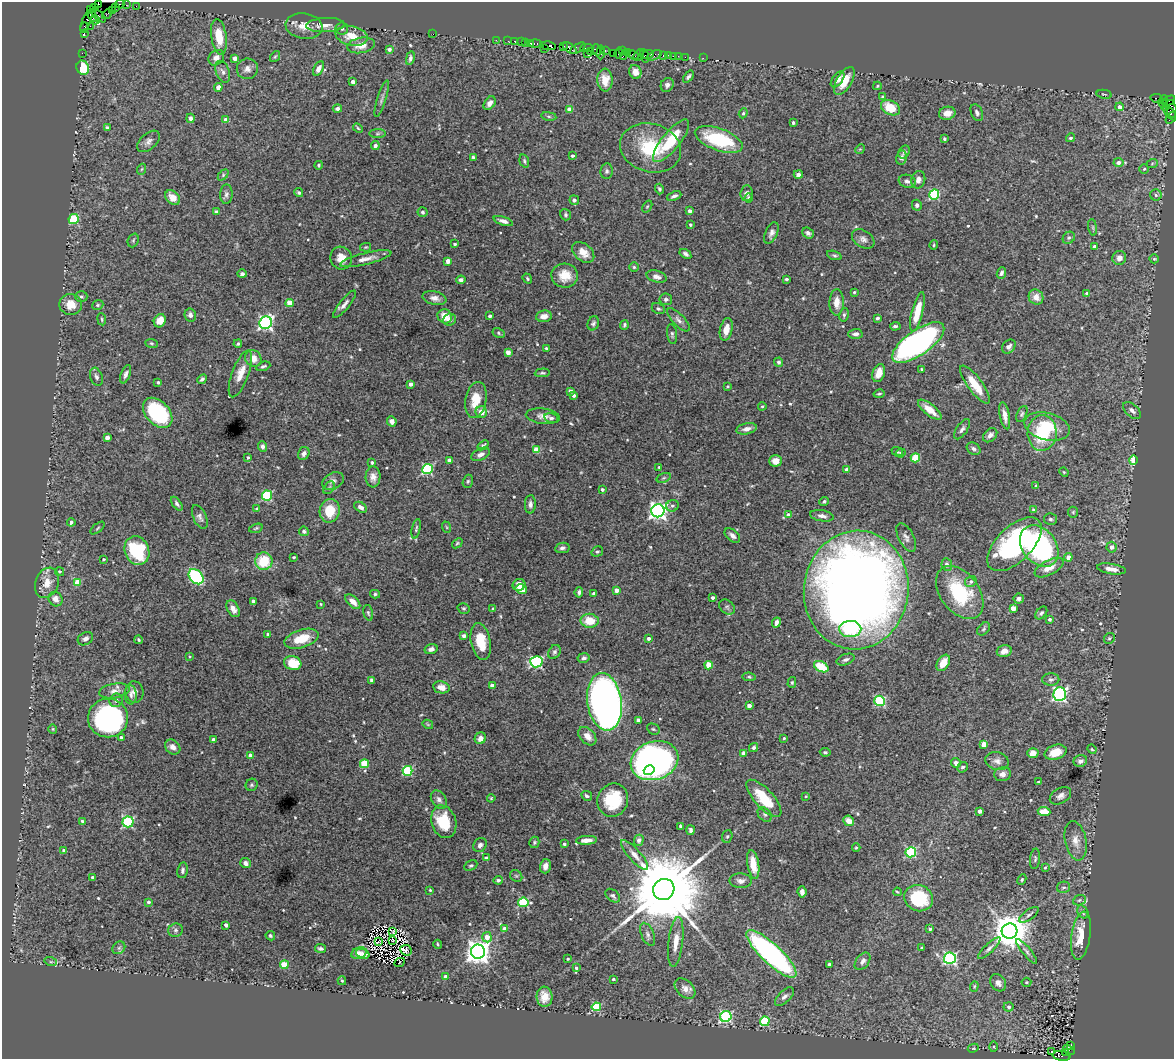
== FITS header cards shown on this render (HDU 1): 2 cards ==
NAXIS1  =                 1172
NAXIS2  =                 1057

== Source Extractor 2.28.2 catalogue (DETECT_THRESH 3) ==
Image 1172 x 1057 px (HDU 1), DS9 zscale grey, 1 PNG px = 1 image px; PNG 1176 x 1061 px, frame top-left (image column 1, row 1057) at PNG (2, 2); each listed source drawn as its Kron ellipse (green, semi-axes under 4 px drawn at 4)
Background 2.47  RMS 0.033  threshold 0.0978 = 3 sigma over >= 5 px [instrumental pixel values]
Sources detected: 576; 2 with non-positive FLUX_AUTO (blend fragments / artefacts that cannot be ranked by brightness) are neither listed nor drawn; of the other 574, the 500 brightest by FLUX_AUTO listed and drawn (74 fainter detections omitted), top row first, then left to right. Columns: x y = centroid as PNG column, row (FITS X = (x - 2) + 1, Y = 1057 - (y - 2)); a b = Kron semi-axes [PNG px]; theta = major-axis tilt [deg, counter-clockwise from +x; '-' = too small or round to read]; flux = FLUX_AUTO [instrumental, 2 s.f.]
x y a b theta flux
98 4 3 3 - 540
120 4 4 3 - 280
126 5 2 2 - 45
136 6 2 2 - 64
95 7 4 3 - 540
116 7 3 2 - 230
90 10 3 3 - 310
112 10 2 2 - 93
107 14 5 2 - 140
98 15 9 3 -42 90
93 17 6 4 -43 2500
87 20 12 3 67 290
95 20 5 3 - 1100
325 25 19 7 3 17
90 26 2 2 - 980
304 26 18 12 -8 33
84 28 5 3 - 230
342 29 6 6 - 6.4
84 33 3 2 - 40
433 34 2 2 - 9.9
352 36 16 9 -12 36
219 37 18 7 -82 50
496 40 2 2 - 69
508 41 2 2 - 110
515 41 3 3 - 230
521 42 2 2 - 130
525 42 3 3 - 300
530 43 4 3 - 240
535 43 6 3 2 340
361 45 14 7 10 22
549 46 7 4 -12 280
563 47 4 3 - 260
570 48 8 4 -34 730
578 48 8 4 30 1000
587 48 6 2 3 700
389 49 3 3 - 7.3
544 49 3 3 - 150
597 50 6 3 -71 560
590 51 3 3 - 420
605 51 3 2 - 240
622 51 3 2 - 210
601 52 7 4 86 690
627 52 3 2 - 200
82 53 2 2 - 38
613 53 2 2 - 140
619 53 5 3 - 330
587 54 3 2 - 130
633 55 5 3 - 670
639 55 6 4 51 440
648 55 6 3 20 440
654 55 8 3 26 120
668 55 2 2 - 41
623 56 2 2 - 84
645 56 7 3 -77 410
663 56 3 3 - 450
673 56 2 2 - 91
678 56 2 2 - 28
275 57 6 4 53 2.8
685 57 2 2 - 37
216 58 8 7 - 13
235 58 4 4 - 14
410 58 7 4 79 5.6
703 58 2 2 - 50
83 68 7 6 - 55
247 69 11 10 - 13
318 69 8 4 62 12
223 72 11 6 -69 9.3
635 72 7 6 - 16
688 77 7 4 52 4.9
838 79 9 5 53 10
605 80 11 7 -87 28
844 81 15 7 59 37
353 82 4 4 - 11
667 85 7 6 - 7.2
877 86 4 3 - 2.9
218 87 4 4 - 23
1104 94 7 4 -12 3.3
883 97 4 4 - 4.6
1157 98 6 3 -8 320
382 99 19 4 73 7.4
1164 99 5 3 - 95
1168 101 7 3 30 430
490 103 7 5 53 8.9
1164 104 7 3 -59 160
1120 107 4 4 - 11
890 108 10 7 -29 51
337 109 4 4 - 6.9
569 109 4 4 - 26
1171 109 9 5 -81 730
743 113 5 4 - 3.2
947 113 8 6 10 17
977 113 9 5 -65 6.6
1170 114 9 4 -45 440
549 116 8 4 -8 3.8
191 118 4 4 - 6.4
1171 118 6 3 51 170
226 120 4 4 - 15
793 123 3 3 - 5.2
107 128 4 3 - 6.8
358 128 5 4 - 2.9
377 134 8 4 1 4.2
1070 138 4 4 - 4.5
719 139 25 11 -20 130
944 139 3 3 - 3.8
149 141 13 8 43 11
671 141 26 9 51 90
375 145 4 4 - 8.3
651 148 31 24 -15 120
860 149 5 4 - 2.3
904 152 7 5 60 5.5
573 156 3 3 - 4.8
473 157 3 3 - 4.2
901 157 7 5 78 6.6
524 161 7 4 -74 4.1
1118 163 5 4 - 11
1152 164 6 3 21 2.4
319 165 4 4 - 3.1
142 169 5 3 - 2.3
1144 169 5 4 - 3.1
607 171 8 6 81 5
223 175 6 4 47 3
798 175 4 3 - 9.1
918 180 9 7 76 11
907 181 8 6 -17 7.8
659 189 5 4 - 4.3
299 193 4 4 - 3.6
746 193 8 6 83 7.3
226 194 10 6 88 6.5
934 194 5 5 - 160
1156 195 6 5 - 4.9
674 196 7 4 23 6.5
173 197 8 6 -48 20
749 198 4 4 - 4.1
574 200 5 4 - 5.4
917 205 5 5 - 4.7
647 207 6 4 57 2.6
690 211 3 3 - 7.6
216 212 4 3 - 7.3
423 212 5 5 - 4.3
566 215 6 5 - 3.8
74 219 5 4 - 130
503 221 10 4 -18 11
690 225 3 3 - 4.4
1093 227 8 4 -82 3.8
771 233 11 6 67 9.6
808 233 6 5 - 7.2
1069 238 7 5 42 4.6
863 239 12 8 -33 11
133 240 7 5 69 3.5
455 244 4 3 - 4
934 245 5 4 - 2.5
1094 246 3 3 - 4
366 247 5 4 - 2.4
583 252 13 8 -40 23
685 254 6 4 -33 5.8
834 255 8 4 -18 4.1
341 258 12 10 -64 23
1119 258 7 7 - 14
366 259 26 6 14 18
1154 259 5 4 - 2.7
448 261 4 4 - 21
634 267 5 4 - 3.2
1001 273 6 4 67 5.2
242 274 5 4 - 4.5
565 276 13 12 - 38
657 277 10 6 -15 11
527 279 5 3 - 3.3
786 279 3 3 - 5.1
461 280 4 4 - 6.5
854 292 4 3 - 3
1087 293 3 3 - 4.2
81 297 6 5 - 3.9
1036 297 8 7 - 19
434 298 12 6 -12 12
666 299 6 5 - 4.6
837 302 13 7 88 23
290 303 4 4 - 44
71 304 11 10 - 28
344 304 17 5 50 11
98 305 6 4 21 3.3
658 309 7 5 -27 5
917 312 20 5 76 50
190 315 6 5 - 7.9
844 315 7 4 80 4.2
445 316 7 6 - 28
490 316 3 3 - 5.6
544 316 8 6 8 15
877 318 3 3 - 6.1
102 319 6 3 -81 2.6
449 320 6 6 - 8
678 320 15 6 -46 10
160 321 7 5 60 24
266 323 6 6 - 610
593 323 7 5 67 5.4
624 325 5 4 - 3.9
895 326 5 4 - 5.1
726 329 11 6 77 22
498 333 6 4 -30 3.4
672 334 10 5 -82 5
855 334 7 5 2 7.9
151 343 6 4 -8 3
918 343 30 12 35 750
238 344 4 3 - 3.1
1009 346 8 6 51 8.3
546 348 3 3 - 3
508 352 4 4 - 18
253 358 9 8 - 22
779 362 5 4 - 4.6
263 366 7 4 20 4.5
922 369 3 3 - 3.3
542 373 7 4 4 3.5
879 373 9 6 70 29
126 374 9 4 69 8.6
240 374 25 8 70 31
96 377 9 6 -71 6.7
202 379 5 4 - 4.5
158 382 4 3 - 3.5
411 384 4 3 - 11
975 385 23 7 -54 48
728 386 3 2 - 2.3
570 391 4 4 - 4.9
879 394 5 3 - 2.9
574 395 4 3 - 7.1
476 400 18 10 80 41
762 406 4 3 - 2.8
930 410 14 5 -39 33
1132 410 10 6 -44 8.5
481 412 6 5 - 21
158 413 17 11 -47 200
1022 414 8 4 64 4.6
543 416 17 7 -7 15
1005 416 14 5 -79 16
551 418 7 5 -14 4.9
392 421 5 4 - 9.1
1047 426 23 13 -15 70
747 429 10 5 12 12
962 429 11 5 55 7.1
1042 433 18 14 87 120
990 435 8 6 46 9.6
107 438 4 4 - 18
483 445 6 4 37 4.3
262 446 5 4 - 8.2
974 449 7 5 -33 6.7
536 450 4 4 - 51
897 452 6 4 -22 2.9
304 453 7 5 62 9.1
901 453 5 3 - 2.5
481 454 10 5 26 9.1
248 457 4 3 - 3.2
915 458 5 4 - 69
449 460 4 3 - 8
1133 460 4 4 - 59
776 461 6 5 - 15
372 463 3 3 - 5.6
659 467 3 3 - 2.4
427 469 5 5 - 240
847 470 4 3 - 10
1064 472 5 4 - 2.6
373 477 10 7 88 14
664 478 7 4 19 4.1
333 481 11 8 28 9.8
468 481 7 5 74 3.8
1036 486 4 3 - 4.8
329 488 7 4 54 3.7
602 490 3 3 - 5.8
267 496 5 5 - 160
824 501 5 4 - 3.7
177 504 8 4 -52 5
530 504 9 5 87 8.8
672 506 6 5 - 5.4
361 507 7 4 -33 9.2
257 509 4 3 - 9.2
1033 509 4 4 - 2.3
330 511 12 10 78 55
658 511 6 6 - 1000
1073 512 5 5 - 3
788 515 4 4 - 11
822 516 12 5 -10 10
200 517 13 6 -66 8.6
1051 519 6 5 - 4.7
71 522 4 3 - 4.8
446 527 6 3 -70 2.4
98 528 8 2 40 2.6
256 528 7 4 15 3.2
416 529 10 4 77 4.1
304 531 5 4 - 5.2
732 536 9 5 -39 9.4
906 537 16 7 -63 11
457 543 6 4 39 3.2
1014 544 34 17 44 340
1039 546 23 17 -52 410
1112 547 5 5 - 10
562 548 7 5 10 6.6
137 551 15 12 -66 150
597 552 6 5 - 3.2
294 557 3 3 - 3.6
1068 557 4 4 - 19
104 559 3 3 - 3.3
264 561 9 8 - 80
947 565 6 5 - 6.9
1049 568 16 7 28 25
1111 569 14 5 -9 17
60 571 4 4 - 2.9
196 577 8 6 -45 200
971 581 6 5 - 5.3
77 582 4 4 - 44
47 583 16 11 68 27
519 585 6 6 - 23
521 589 6 5 - 25
616 590 4 4 - 13
856 590 59 52 83 3000
579 592 5 4 - 5.6
960 592 30 19 -53 130
594 593 3 3 - 5.8
375 594 5 4 - 3.7
713 598 3 3 - 6
56 599 7 6 - 15
1019 599 5 5 - 6.7
253 601 4 3 - 7.1
353 602 9 5 -45 17
321 604 3 3 - 2.3
727 607 9 6 -41 5.7
464 608 6 5 - 3.5
1013 608 4 4 - 28
233 609 9 5 -60 13
493 609 4 3 - 5.4
368 613 8 4 -76 4.1
1041 613 7 5 50 5.2
1050 619 3 3 - 5.7
590 621 9 7 -2 44
776 623 5 4 - 11
850 629 11 8 1 77
984 629 7 5 43 4
268 634 3 3 - 5.7
464 636 4 4 - 8.2
649 638 4 3 - 9
1109 638 6 5 - 3.6
85 639 8 6 30 7.2
302 639 18 9 17 50
139 640 4 3 - 2.8
481 642 19 9 -79 57
431 649 7 5 15 7.7
1004 651 7 6 - 14
554 652 7 5 58 5.5
189 656 4 4 - 2.4
584 658 6 5 - 5.7
846 660 9 5 19 7
536 662 6 5 - 320
293 663 9 7 -19 57
943 663 9 5 58 28
709 665 4 4 - 50
821 667 8 5 -28 61
749 677 6 4 -9 3.4
371 680 4 3 - 3.8
1051 680 8 6 1 6.4
792 682 5 4 - 2.8
492 685 4 4 - 11
441 687 8 6 -10 17
114 691 15 7 9 14
135 692 11 9 -82 11
1060 694 7 6 - 520
131 695 9 6 -86 6.9
116 700 7 6 - 6
880 701 5 5 - 180
604 702 29 17 -81 1700
749 706 4 4 - 14
108 718 20 19 - 460
638 720 4 3 - 7.6
428 724 5 4 - 2.4
53 729 4 4 - 2.3
653 729 6 5 - 3.8
587 736 10 7 -47 20
121 737 4 3 - 7.2
480 738 6 5 - 14
784 738 3 3 - 3.1
213 739 3 3 - 6.1
984 744 4 4 - 30
173 747 8 6 -40 14
753 748 5 4 - 4.8
1092 749 5 4 - 2.5
825 752 5 3 - 3.5
1055 752 11 7 18 33
744 753 4 4 - 15
1033 753 6 5 - 18
250 755 4 3 - 10
655 761 24 19 19 1100
997 761 12 9 -18 12
1080 761 7 5 20 8
956 763 5 5 - 11
364 764 4 4 - 69
962 767 5 5 - 7.3
649 770 5 4 - 77
407 771 5 5 - 150
1003 774 8 7 - 12
1038 782 4 3 - 2.4
252 785 6 5 - 4
587 796 5 4 - 5.4
806 796 4 3 - 2.7
1060 796 11 7 31 11
491 798 4 3 - 2.3
764 798 23 9 -47 73
439 800 10 7 -56 8.7
613 800 17 15 67 91
980 811 4 4 - 13
1044 812 6 4 -6 38
765 814 8 6 -48 4.8
82 821 3 3 - 4.3
849 821 6 5 - 20
128 822 5 5 - 260
444 822 16 12 -72 77
680 826 3 3 - 3.2
691 830 5 4 - 5.8
727 836 6 5 - 4
587 840 10 4 3 15
639 840 5 5 - 6.5
1076 841 20 10 -79 26
534 842 6 5 - 3.5
564 844 3 3 - 4.2
480 845 7 6 - 8.4
856 848 4 4 - 2.5
64 850 3 3 - 2.6
911 852 5 5 - 190
635 855 19 6 -48 16
486 858 3 3 - 6
1035 859 10 5 84 4.5
245 863 5 5 - 9.3
753 864 14 5 -80 35
471 866 7 4 29 4.1
545 866 7 5 75 11
1045 867 4 3 - 2.3
182 870 8 5 80 4.9
516 876 6 5 - 4.1
93 877 3 3 - 5.5
1022 879 5 4 - 3.4
498 880 4 3 - 4.9
741 881 11 7 -1 11
1064 887 7 5 11 5.8
664 889 11 10 - 40000
430 890 3 3 - 2.4
802 892 6 4 -84 6.7
897 892 4 3 - 2.4
613 896 8 5 -40 6.5
919 898 15 13 -26 110
1079 900 7 5 23 3.9
149 902 4 4 - 5.2
523 902 5 4 - 130
1083 912 7 5 -58 5.9
1029 915 11 5 36 6.4
226 925 4 3 - 12
505 928 4 4 - 21
930 929 3 3 - 4
175 930 7 6 - 6
1009 931 8 7 - 5900
393 932 3 2 - 3.5
648 934 12 6 -67 8.4
270 936 5 4 - 4.1
1081 936 24 9 82 57
487 937 5 4 - 26
392 940 2 2 - 2.7
378 942 3 2 - 3.2
676 942 25 7 84 27
438 944 4 3 - 2.4
119 948 7 5 44 4.4
321 948 5 4 - 5.3
921 948 3 3 - 2.9
989 948 15 4 44 7.9
406 950 6 5 - 7.2
1027 951 16 4 -50 7.9
478 952 7 7 - 2200
359 953 8 5 23 13
363 954 7 4 -20 9.2
771 954 33 10 -43 560
950 958 6 5 - 330
568 959 3 2 - 2.3
863 961 10 6 51 10
51 962 6 4 -18 3.1
400 962 5 2 - 4.9
829 964 3 3 - 5.9
284 965 4 4 - 77
576 968 3 3 - 3.9
446 977 4 3 - 13
613 979 3 3 - 2.6
342 981 4 3 - 2.8
1026 982 5 4 - 3.5
998 983 9 7 -53 11
974 986 5 4 - 2.9
685 989 12 8 -44 13
544 997 10 8 -85 25
784 997 12 6 43 9.5
596 1007 4 4 - 130
1009 1007 5 4 - 4.7
726 1017 6 5 - 290
765 1021 5 4 - 140
1070 1045 3 2 - 300
994 1047 5 3 - 2.5
973 1048 5 4 - 2.7
1069 1050 6 3 -27 890
1052 1052 3 2 - 3.1
1065 1053 4 3 - 1000
1062 1056 9 5 -8 1500
At the frame edge (FLAGS 8, measured only in part): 1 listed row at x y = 98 4
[74 fainter detections neither listed nor drawn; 2 non-positive-flux detections neither listed nor drawn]